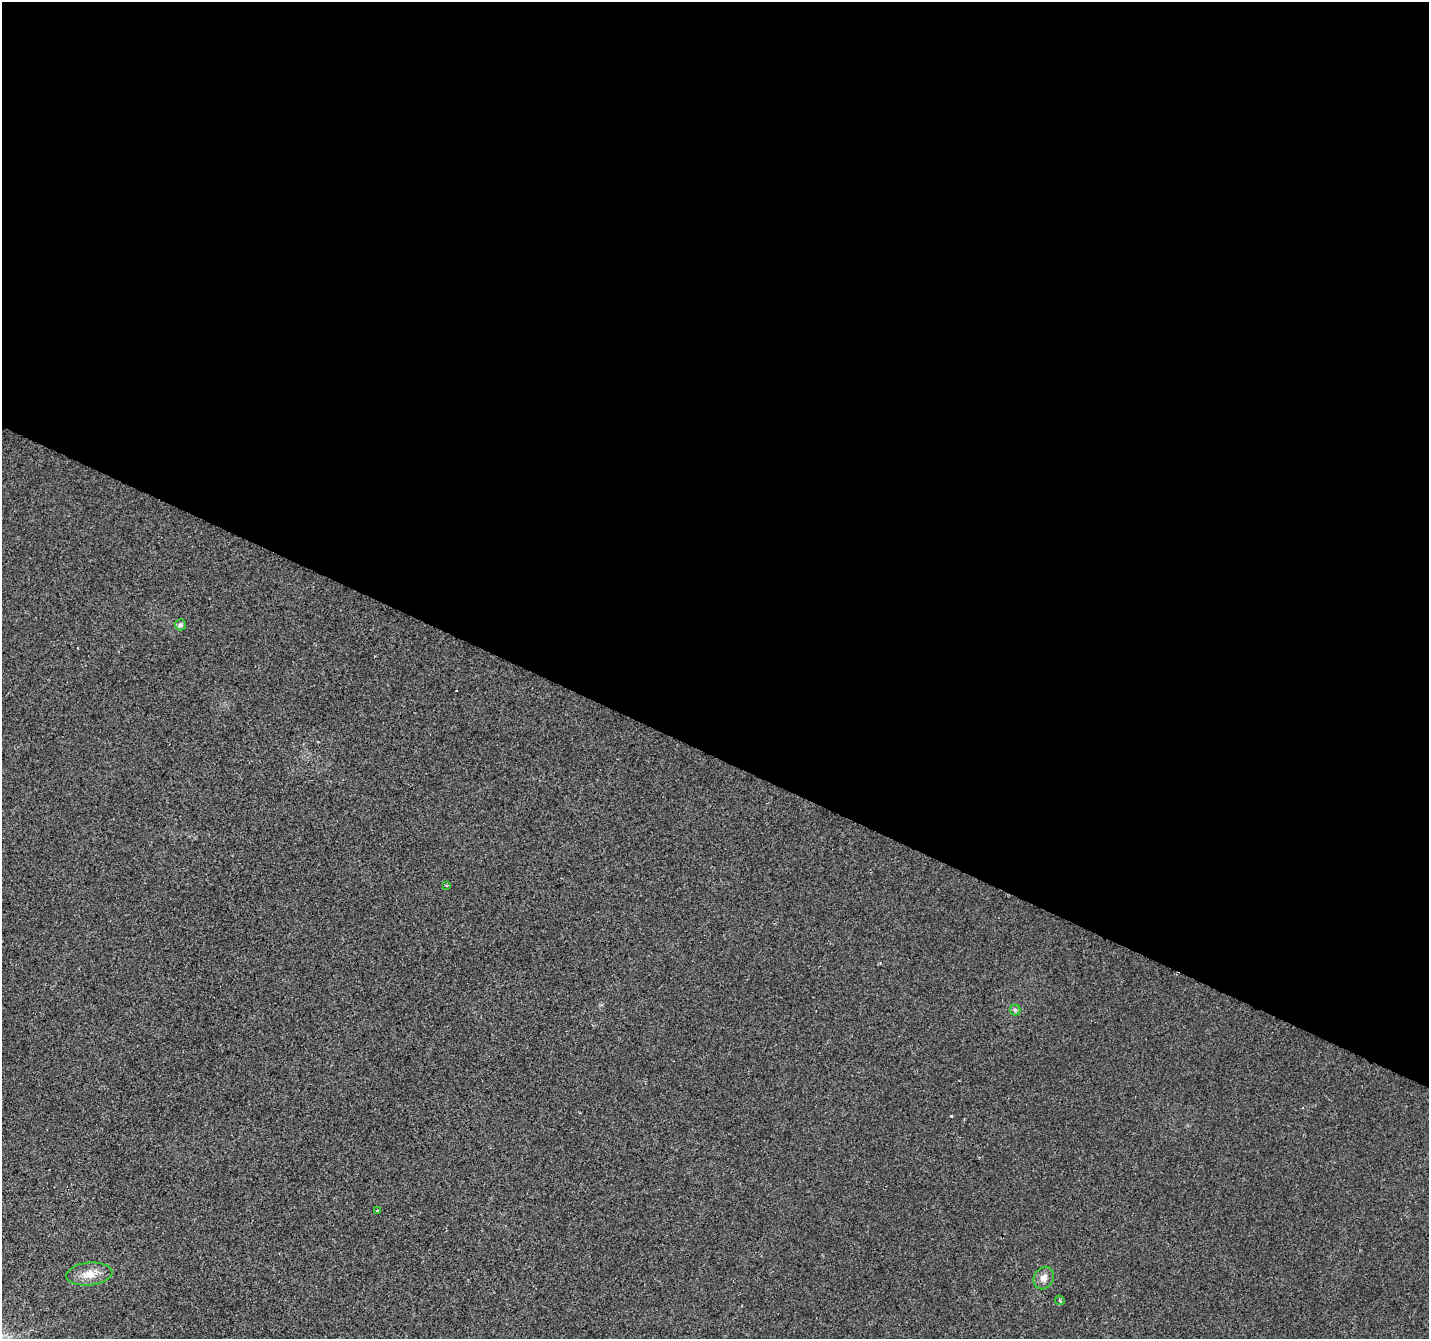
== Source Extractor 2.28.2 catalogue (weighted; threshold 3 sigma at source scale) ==
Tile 3 of 4 x 4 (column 3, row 1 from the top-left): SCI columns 2860-4286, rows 4281-5617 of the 5712 x 5819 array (HDU 1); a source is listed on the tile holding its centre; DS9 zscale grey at full resolution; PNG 1431 x 1341 px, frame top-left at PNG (2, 2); each listed source drawn as its Kron ellipse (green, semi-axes under 4 px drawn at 4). Shown black and unused: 56% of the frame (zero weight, under 2 of 3 exposures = <1% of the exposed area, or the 3 px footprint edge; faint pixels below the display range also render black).
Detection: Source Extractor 2.28.2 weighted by HDU 2 'WHT'; one run over the whole footprint, this tile lists its part. Background 0.00855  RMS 0.0055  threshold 0.0247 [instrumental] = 3 sigma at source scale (4.5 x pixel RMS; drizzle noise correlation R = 1.50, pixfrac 1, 0.0396/0.0396 arcsec/px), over >= 5 px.
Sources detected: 7; all 7 listed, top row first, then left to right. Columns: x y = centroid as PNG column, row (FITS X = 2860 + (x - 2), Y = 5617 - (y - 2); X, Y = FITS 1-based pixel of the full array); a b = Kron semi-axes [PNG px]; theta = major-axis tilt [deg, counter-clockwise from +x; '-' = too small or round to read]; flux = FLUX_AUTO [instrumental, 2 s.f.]
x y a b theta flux
180 625 5 5 - 1.8
447 885 3 3 - 0.6
1015 1010 5 5 - 1
377 1211 3 3 - 0.58
89 1274 23 11 5 7.2
1044 1278 12 9 59 3.7
1060 1300 5 3 - 0.59